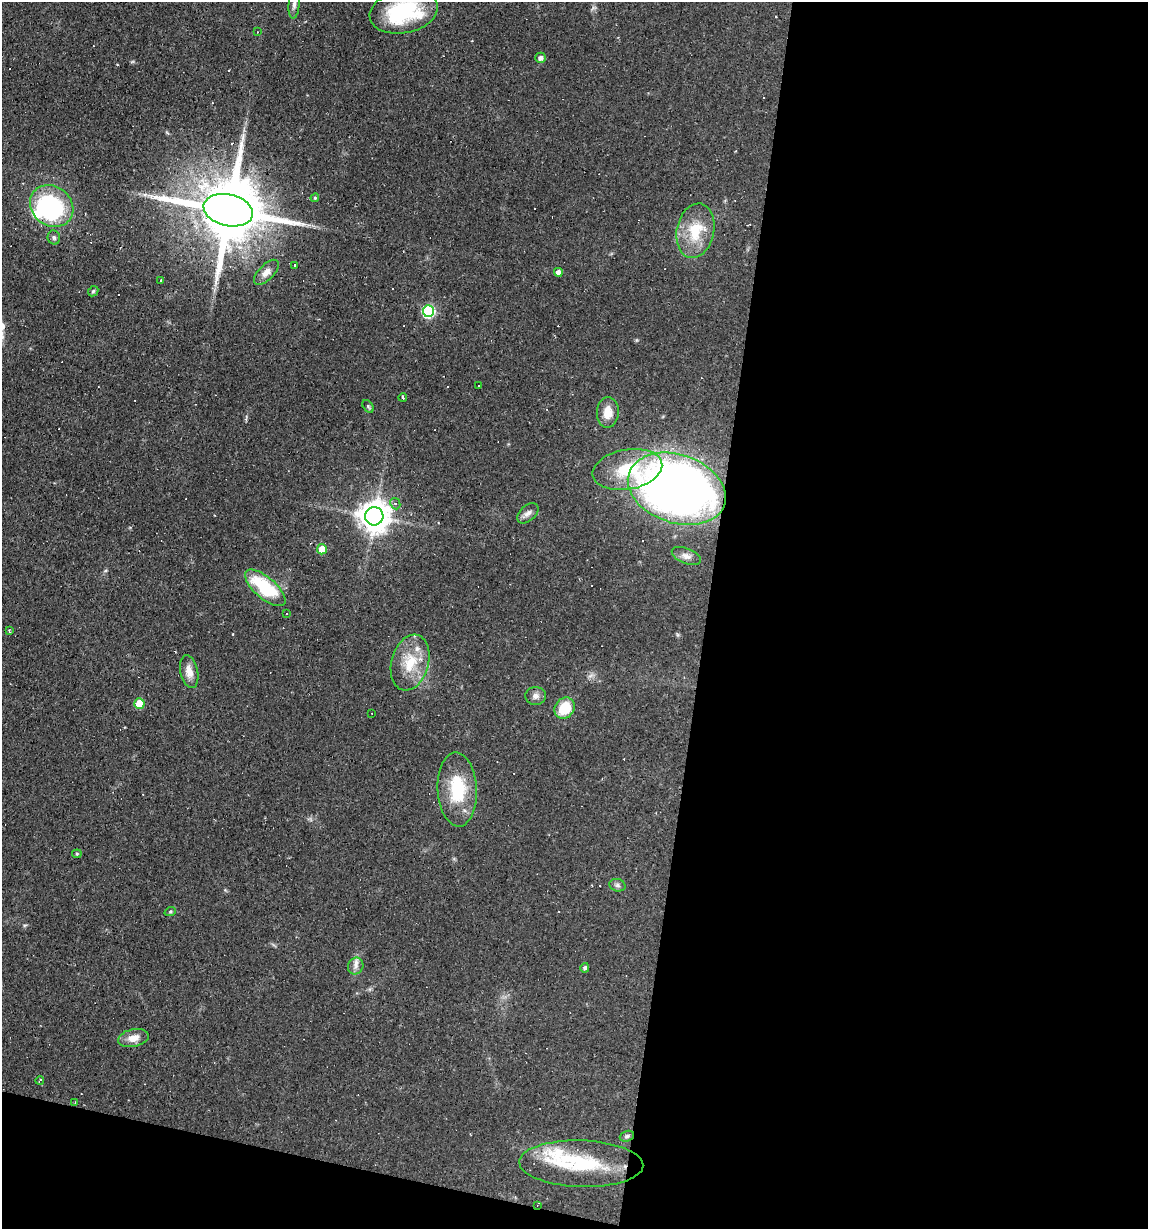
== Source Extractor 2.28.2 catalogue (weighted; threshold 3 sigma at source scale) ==
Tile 16 of 4 x 4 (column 4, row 4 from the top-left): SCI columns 3553-4698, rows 1-1227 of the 4932 x 4909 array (HDU 1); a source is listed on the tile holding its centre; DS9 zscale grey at full resolution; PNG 1150 x 1231 px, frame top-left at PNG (2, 2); each listed source drawn as its Kron ellipse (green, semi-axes under 4 px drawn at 4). Shown black and unused: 42% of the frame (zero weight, under 2 of 3 exposures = <1% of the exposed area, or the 3 px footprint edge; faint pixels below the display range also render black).
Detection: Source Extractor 2.28.2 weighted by HDU 2 'WHT'; one run over the whole footprint, this tile lists its part. Background 0.0966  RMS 0.0058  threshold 0.0259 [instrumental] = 3 sigma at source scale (4.5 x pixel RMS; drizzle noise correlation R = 1.50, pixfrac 1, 0.05/0.05 arcsec/px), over >= 5 px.
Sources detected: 70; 1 too faint to see at this stretch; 1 inside a brighter object's white glare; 16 cosmic-ray / hot-pixel residue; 1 long thin detection or spike segment (spike, bleed or trail) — neither listed nor drawn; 4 inside a brighter listed object's ellipse — not listed separately; the other 47 listed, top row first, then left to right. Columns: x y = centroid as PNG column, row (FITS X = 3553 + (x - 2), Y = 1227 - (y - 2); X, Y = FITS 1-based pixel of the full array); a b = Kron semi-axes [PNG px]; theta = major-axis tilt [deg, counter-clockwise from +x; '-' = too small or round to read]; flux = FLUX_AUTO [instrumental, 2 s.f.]
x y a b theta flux
294 4 14 5 85 2.3
404 12 34 21 11 46
257 32 2 2 - 0.29
540 58 5 5 - 2.2
315 198 4 4 - 0.67
52 206 23 19 -39 66
228 210 25 15 -13 6400
695 231 27 18 78 21
54 237 7 6 - 1.5
295 265 3 3 - 1.3
266 272 16 7 45 4.3
558 272 4 4 - 4.3
161 280 3 3 - 2
93 291 6 4 44 0.84
428 311 6 5 - 70
479 385 3 3 - 1.2
403 398 4 2 - 1.1
368 406 7 4 -54 0.94
608 412 15 11 87 8.2
627 469 35 20 10 28
677 489 50 34 -19 430
395 504 6 5 - 1.2
528 513 12 7 43 2.8
374 516 9 9 - 910
322 549 5 5 - 11
686 556 15 7 -22 3.1
265 588 25 10 -41 35
287 614 3 2 - 0.5
9 631 4 2 - 1.4
410 662 28 18 74 19
189 672 17 9 -78 5.3
536 696 10 9 - 2.9
139 703 5 5 - 13
565 708 11 9 53 18
372 713 3 2 - 0.36
457 790 37 19 -87 28
77 854 4 4 - 0.66
617 885 8 6 -16 1.6
170 912 6 4 20 0.71
356 966 8 7 - 2.6
585 968 4 4 - 1.4
133 1038 15 9 11 6.5
40 1080 4 2 - 1.1
75 1103 3 2 - 0.69
627 1136 7 5 21 1.2
581 1164 62 23 -2 41
537 1205 4 3 - 0.58
Overlapping masked pixels (flux is a lower limit): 2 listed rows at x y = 228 210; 537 1205
Isophote crosses this tile's border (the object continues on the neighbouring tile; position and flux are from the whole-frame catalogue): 2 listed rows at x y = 294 4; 404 12